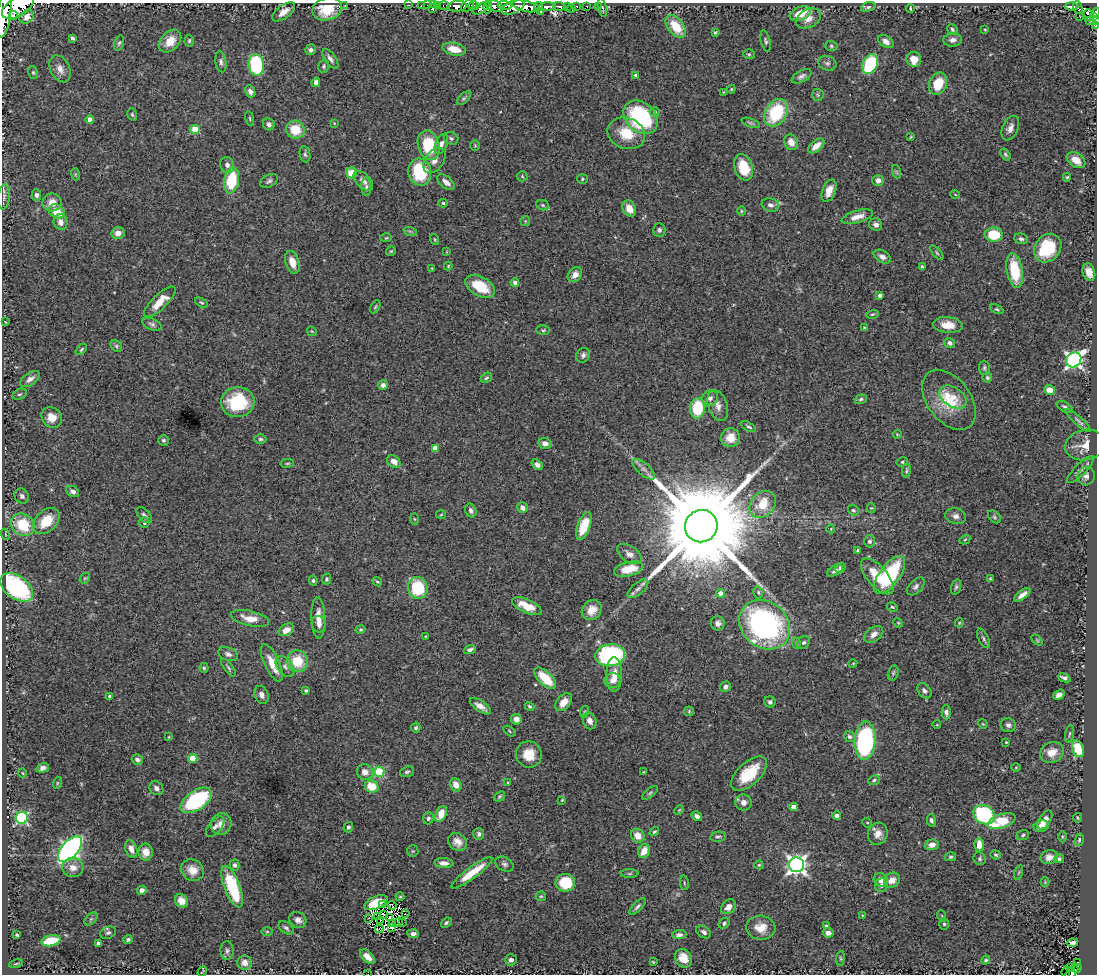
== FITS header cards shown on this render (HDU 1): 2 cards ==
NAXIS1  =                 1095
NAXIS2  =                  972

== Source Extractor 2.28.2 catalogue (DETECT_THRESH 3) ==
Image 1095 x 972 px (HDU 1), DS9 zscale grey, 1 PNG px = 1 image px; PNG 1099 x 976 px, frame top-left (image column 1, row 972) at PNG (2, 3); each listed source drawn as its Kron ellipse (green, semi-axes under 4 px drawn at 4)
Background 2.39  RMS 0.044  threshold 0.132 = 3 sigma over >= 5 px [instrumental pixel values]
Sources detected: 441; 4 with non-positive FLUX_AUTO (blend fragments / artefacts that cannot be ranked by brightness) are neither listed nor drawn; the other 437 listed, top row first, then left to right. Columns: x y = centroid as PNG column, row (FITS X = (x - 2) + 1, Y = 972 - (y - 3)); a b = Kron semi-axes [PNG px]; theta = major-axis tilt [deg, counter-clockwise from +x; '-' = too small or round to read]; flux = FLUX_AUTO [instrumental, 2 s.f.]
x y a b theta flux
345 5 2 2 - 47
409 5 2 2 - 17
421 5 2 2 - 17
427 5 2 2 - 12
433 5 3 3 - 33
438 5 3 2 - 23
505 5 7 4 -3 520
444 6 6 3 0 58
457 6 9 5 6 1400
467 6 7 5 41 480
474 6 5 3 - 660
494 6 9 5 -20 940
526 6 14 5 -12 2800
539 6 4 3 - 360
559 6 6 3 -4 290
577 6 3 3 - 38
587 6 3 3 - 37
598 6 2 2 - 13
1072 6 6 3 -1 210
18 7 17 9 32 6000
488 7 6 3 80 560
513 7 12 6 23 1400
547 7 8 4 4 1200
567 7 3 2 - 180
868 7 7 4 17 6.7
1078 7 6 4 -71 320
432 8 3 3 - 68
481 8 9 4 30 570
602 8 9 4 -77 5.3
327 9 15 11 15 110
572 9 3 3 - 110
910 9 4 3 - 3.7
284 12 13 6 36 25
540 12 3 3 - 79
800 13 11 6 23 54
1095 13 5 4 - 640
4 15 23 7 82 10000
13 15 4 3 - 560
1089 15 6 4 -53 130
27 17 8 6 39 10
1080 17 2 2 - 8.9
1093 17 3 2 - 280
809 18 13 9 27 27
1093 21 7 4 -1 490
676 26 13 7 -52 85
1095 26 4 3 - 85
952 29 6 4 -50 5.3
985 30 4 2 - 2.5
715 33 4 3 - 3.7
72 38 4 3 - 6.4
953 40 9 6 5 14
170 41 13 9 47 45
189 41 6 4 87 4.8
766 41 11 5 -77 6.9
886 41 8 5 -34 17
119 43 8 4 74 5.7
831 46 6 5 - 4.9
454 49 12 6 -12 49
311 50 5 5 - 10
749 54 6 5 - 5.1
330 59 11 5 -54 12
914 59 7 7 - 34
221 62 10 5 -82 9.3
827 63 9 7 -16 9.3
870 64 10 7 66 210
256 65 11 7 -84 250
324 66 6 5 - 5.8
60 69 14 9 -62 23
33 72 6 5 - 5
635 75 4 3 - 5.2
802 76 11 5 28 11
316 82 5 4 - 11
938 84 11 8 65 79
731 89 4 4 - 3.3
250 91 6 5 - 11
723 92 3 2 - 2.3
818 95 6 5 - 6.2
464 98 8 4 45 6.1
655 112 5 4 - 7.1
776 113 15 10 57 190
132 114 6 4 -73 4.9
641 117 19 14 -43 320
250 118 7 3 -80 3.9
90 120 4 4 - 30
334 123 4 3 - 2.2
751 123 10 3 -20 5.1
269 124 6 5 - 9.5
1010 128 13 7 66 17
195 129 5 4 - 100
295 130 9 9 - 74
626 133 19 15 -21 80
911 137 4 3 - 3.1
451 138 7 6 - 6.3
791 142 8 6 -62 28
441 144 10 6 67 15
429 145 15 10 -76 150
475 146 5 4 - 3.4
816 146 9 5 40 33
305 154 8 5 -79 6.8
1005 154 6 4 -55 4.8
1076 160 10 7 -33 34
434 161 14 9 52 23
227 165 8 7 - 12
743 167 14 9 -73 90
420 172 14 11 -78 190
897 172 7 4 -71 4.7
351 173 5 5 - 56
75 174 6 4 -72 3.8
522 176 5 5 - 3.6
1067 177 4 3 - 3.9
582 179 5 4 - 4
232 180 13 7 79 130
878 180 5 5 - 14
269 181 9 6 31 8.5
363 181 12 7 -45 15
446 182 10 6 -39 19
366 187 9 5 -88 6.8
829 191 12 6 68 31
955 194 5 3 - 2.3
36 195 5 5 - 9.7
4 197 12 6 83 11
52 202 9 9 - 32
443 203 5 4 - 4
543 205 6 5 - 4.8
770 205 9 6 -14 12
629 209 8 6 -62 35
57 211 8 6 -31 49
741 211 5 3 - 2.8
857 217 16 6 17 28
525 221 5 5 - 3.6
61 222 8 7 - 21
876 225 6 6 - 11
659 230 6 6 - 9
410 231 7 4 -19 5.8
118 233 6 6 - 21
994 235 9 7 -4 110
386 238 5 3 - 3.2
435 239 6 2 -71 2.8
1021 239 7 5 -17 8.4
1048 248 15 12 50 150
391 251 5 5 - 3.7
447 252 4 2 - 2
937 253 9 3 -50 5
882 257 9 6 -29 14
292 262 12 6 -72 37
448 266 4 4 - 3
922 266 3 3 - 5.4
432 268 4 2 - 2.1
1015 271 17 8 -81 120
1089 272 9 6 -72 22
575 275 8 6 46 23
515 282 4 4 - 14
480 286 16 9 -30 94
880 295 4 4 - 8.1
160 302 20 7 43 49
202 303 7 4 -29 4.3
375 307 7 4 60 4.5
997 309 7 4 -25 4.9
872 314 6 4 17 3.9
5 322 3 2 - 2
152 324 10 5 -24 8.8
948 325 15 8 -5 38
864 327 3 3 - 3.9
543 330 7 5 1 5.4
312 331 5 4 - 3.5
950 343 5 5 - 9.5
116 346 6 5 - 5.2
81 349 7 4 46 4.3
583 355 8 6 54 9.8
1074 360 8 7 - 1000
984 368 7 5 -86 6.1
486 378 6 4 32 5.4
987 378 5 5 - 5.4
30 379 11 6 35 16
383 385 5 5 - 11
1049 390 5 5 - 28
19 394 8 5 25 5.3
953 397 15 9 -32 35
710 398 8 7 - 12
861 399 6 4 20 6.5
949 400 34 21 -52 110
238 402 17 15 5 160
718 406 16 9 -70 22
1065 407 8 4 -28 7.2
698 408 10 7 83 140
52 417 11 9 -44 35
1078 420 16 4 -42 11
749 427 8 3 -29 5.3
897 434 4 4 - 3
731 438 9 9 - 35
260 439 6 4 -1 5.7
164 440 5 5 - 6.1
545 443 7 5 -12 16
1085 445 20 15 12 47
435 448 4 4 - 25
394 461 7 5 -35 21
902 462 6 4 14 4.3
287 463 7 3 9 3.7
537 465 6 4 -36 11
644 469 14 6 -41 15
1080 470 18 5 45 14
906 471 7 3 81 4.7
1086 476 9 8 - 14
73 491 7 5 -31 11
22 496 8 7 - 10
763 504 15 11 47 76
522 508 5 5 - 13
871 508 4 4 - 3.1
471 510 7 5 -66 10
853 510 6 5 - 4.9
144 515 10 5 -47 9.5
441 515 5 3 - 2.7
956 516 10 8 -14 16
994 517 7 5 -42 5.5
414 519 5 3 - 2.9
46 521 15 10 45 79
144 523 5 5 - 7.4
23 525 12 10 -32 120
584 526 14 6 70 81
701 526 16 16 - 82000
831 529 4 4 - 3
5 534 5 3 - 3.1
965 540 6 4 30 3.5
870 541 6 5 - 8.6
858 550 4 3 - 4.2
629 554 14 8 -34 17
840 568 5 5 - 8.1
628 569 15 7 14 61
835 571 8 4 31 11
890 575 22 10 53 250
877 576 22 10 -49 78
85 578 6 4 41 4.5
326 579 5 4 - 5.3
990 579 4 3 - 3.8
313 581 5 4 - 5.3
377 582 5 3 - 3.4
916 586 11 6 46 10
17 587 18 11 -37 420
956 587 8 5 74 6.6
418 588 11 9 -77 180
638 589 12 6 40 13
758 592 6 4 -76 4.5
720 593 4 4 - 21
1022 595 9 4 36 18
527 606 16 6 -24 62
892 607 6 4 -27 4.1
592 610 11 9 46 34
250 618 19 7 -13 41
318 618 21 7 -88 36
718 623 7 7 - 13
898 623 5 4 - 3.4
959 623 5 4 - 3.2
319 624 8 6 -73 13
765 625 27 22 -40 740
361 629 5 4 - 3.7
286 630 8 5 29 24
874 634 10 7 36 19
426 636 2 2 - 2.4
983 638 10 5 -65 7.5
1037 640 6 4 -45 3.4
796 643 6 4 -71 4
804 643 7 5 43 6.9
470 650 6 4 21 8.4
228 654 10 6 -23 11
610 655 15 11 8 540
297 661 11 10 - 93
272 663 20 7 -65 47
853 663 4 3 - 2.4
285 666 12 7 -52 15
204 668 5 4 - 4.5
228 668 11 4 -53 6.1
893 673 7 5 75 5.8
614 675 17 8 -90 37
545 678 14 6 -44 89
1064 678 6 4 -22 8.6
612 680 8 7 - 14
725 687 5 5 - 9.5
306 690 4 3 - 4.2
924 691 8 6 -52 10
261 695 9 6 -67 15
1059 695 6 4 32 13
110 697 4 4 - 7.6
564 702 10 6 51 32
770 702 6 5 - 8
480 706 12 5 -34 21
530 706 5 3 - 4.7
689 711 5 4 - 3.2
584 712 6 4 71 4.3
946 712 7 4 -87 12
516 719 5 5 - 20
590 721 8 6 -67 17
983 724 5 3 - 2.8
937 725 4 3 - 2.1
1008 725 8 7 - 11
416 728 5 4 - 5.9
509 731 7 3 -37 3.4
1069 734 9 3 78 4.5
169 737 3 2 - 2.4
849 737 5 5 - 7.2
865 741 19 10 87 460
1006 742 3 3 - 3
1078 749 9 5 -68 94
1052 752 12 10 25 36
529 754 13 12 - 55
193 758 4 4 - 99
137 760 6 5 - 9.6
1016 767 5 3 - 2.5
43 768 6 4 19 11
365 772 8 7 - 24
379 772 5 5 - 200
407 772 7 5 18 5.7
644 772 3 2 - 3.3
23 773 4 3 - 2.2
749 774 22 11 43 100
874 780 6 4 26 6.1
57 783 6 3 72 3.4
508 783 3 3 - 2.9
456 785 7 5 -65 28
372 786 7 6 - 66
156 788 7 6 - 12
650 793 9 4 39 5.6
499 796 6 4 40 4.5
196 800 18 9 34 270
562 800 3 2 - 2.4
743 802 8 8 - 19
794 807 4 4 - 36
679 810 5 3 - 3
441 814 8 5 61 54
984 815 11 9 -29 330
697 816 6 4 -33 11
837 816 4 4 - 10
22 818 6 6 - 390
428 818 6 5 - 7.8
1077 818 5 2 - 2.3
931 820 6 4 -76 7.3
1045 820 10 6 56 23
1002 821 15 7 18 96
867 823 5 4 - 3.7
221 824 11 10 - 22
1041 826 8 5 19 17
215 827 12 6 51 11
348 827 5 4 - 6.9
654 832 5 4 - 4.2
479 834 6 5 - 8.3
878 834 11 9 72 24
1023 835 6 5 - 5.5
638 836 7 6 - 37
718 837 8 5 10 5.8
1062 837 5 3 - 3.2
1079 840 6 3 77 4.5
457 842 10 8 -35 22
932 845 7 5 6 19
979 845 7 4 -89 31
70 849 15 8 47 950
131 849 9 6 -70 20
413 851 6 5 - 4.4
644 851 7 5 65 39
146 852 8 7 - 25
996 855 5 4 - 4.1
950 857 6 4 14 4.5
1049 857 9 7 17 18
980 859 7 6 - 5.9
1059 859 5 4 - 5.8
444 863 9 5 -4 15
504 864 10 6 -28 9.9
235 865 5 5 - 7.4
759 865 4 4 - 3.6
796 865 7 7 - 1600
73 868 10 9 - 29
192 870 12 10 -34 36
1019 872 7 3 71 3.2
472 873 25 5 36 73
630 874 9 4 1 5.5
881 880 7 6 - 24
892 880 8 7 - 27
1045 882 4 4 - 3.1
565 883 10 9 - 120
684 883 7 3 -82 4
881 885 7 6 - 10
232 887 22 8 -69 200
142 890 5 4 - 15
541 896 5 4 - 4
400 897 4 4 - 3.6
181 901 7 6 - 28
376 903 12 6 23 66
382 904 3 3 - 12
392 905 5 2 - 1.2
638 906 10 4 45 8.2
728 907 8 6 41 21
384 914 3 2 - 4.8
405 914 2 2 - 4.6
862 915 3 2 - 2.3
942 916 6 3 -71 2.7
378 917 3 2 - 0.15
368 918 2 2 - 2.5
389 918 3 2 - 4.9
91 919 8 4 45 5.9
298 920 9 7 -36 15
381 920 3 2 - 2.1
398 922 4 2 - 1.9
402 923 2 2 - 1.1
446 923 6 4 41 4.6
724 923 6 5 - 6.2
392 924 2 2 - 1.5
944 924 6 5 - 5.3
826 926 4 3 - 4.4
286 928 8 5 -37 7.5
391 928 4 2 - 4.3
761 928 14 12 -6 41
380 929 4 2 - 3.2
267 931 6 4 1 4.1
704 932 8 5 -33 9.6
108 933 8 6 18 7.9
828 933 5 4 - 15
413 934 6 4 -4 11
17 935 4 3 - 4.5
679 935 7 4 2 12
128 939 4 4 - 6
51 941 9 5 13 100
98 943 4 3 - 8.8
1072 943 5 4 - 7.6
227 951 9 6 -86 8.9
367 957 9 5 -43 21
684 958 9 8 - 49
840 958 7 3 83 4
511 960 6 5 - 11
986 960 4 4 - 5.3
653 962 4 2 - 2.4
1078 962 3 2 - 25
244 963 7 7 - 20
16 964 7 2 12 2.8
1071 968 3 2 - 6.9
1077 968 4 3 - 120
202 971 5 2 - 2.8
1066 972 6 2 84 2.8
1072 972 8 4 49 53
368 974 2 2 - 24
At the frame edge (FLAGS 8, measured only in part): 8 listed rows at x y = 18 7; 1095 13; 4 15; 1093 21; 1095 26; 1066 972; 1072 972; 368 974
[4 non-positive-flux detections neither listed nor drawn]